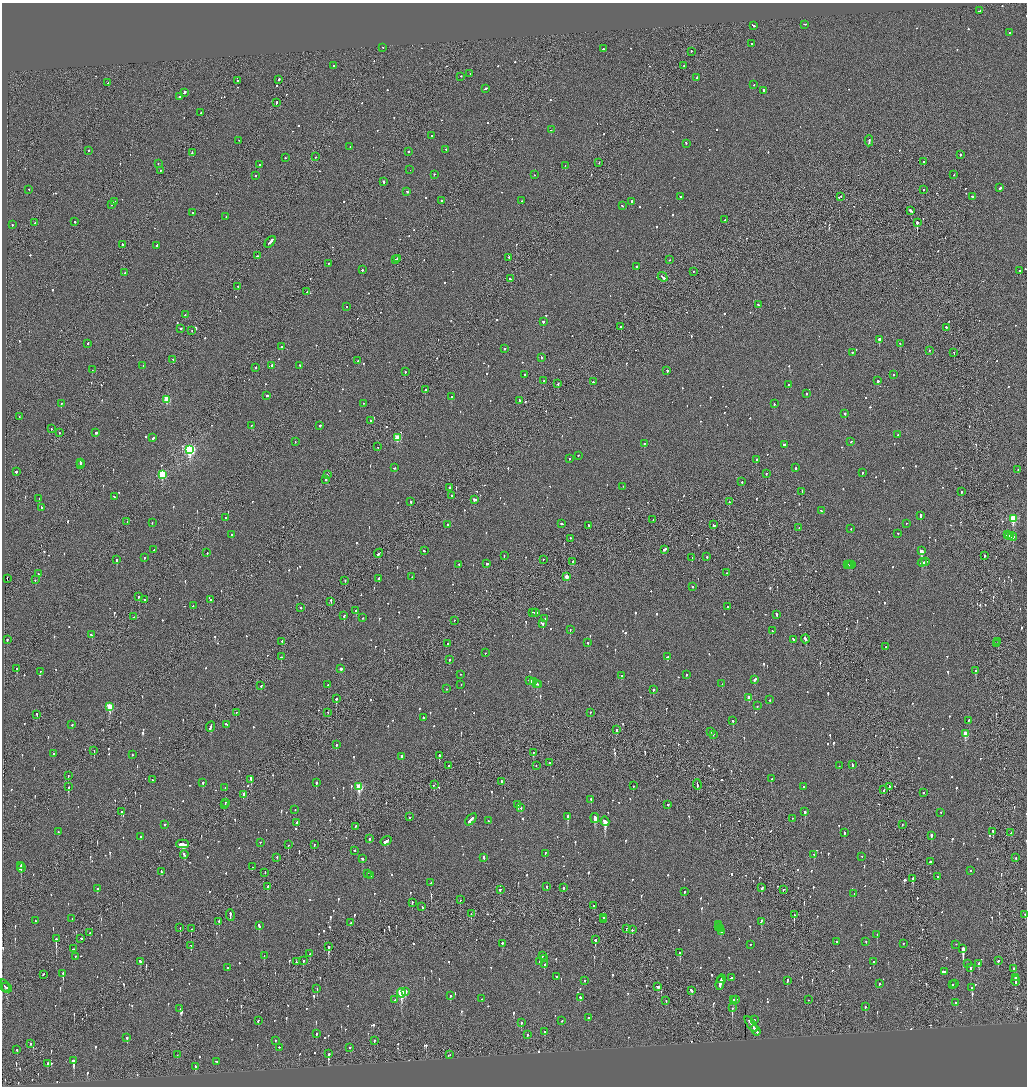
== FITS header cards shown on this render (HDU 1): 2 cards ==
NAXIS1  =                 2050
NAXIS2  =                 2168

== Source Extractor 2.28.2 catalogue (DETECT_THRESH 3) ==
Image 2050 x 2168 px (HDU 1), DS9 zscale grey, zoomed out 1/2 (1 PNG px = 2 x 2 image px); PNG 1029 x 1088 px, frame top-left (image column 2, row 2168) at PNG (2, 3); each listed source drawn as its Kron ellipse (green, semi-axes under 4 px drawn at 4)
Background -0.087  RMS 0.076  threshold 0.229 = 3 sigma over >= 5 px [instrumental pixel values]
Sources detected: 1218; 47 cannot appear on this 1/2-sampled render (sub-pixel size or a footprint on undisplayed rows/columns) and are neither listed nor drawn; of the other 1171, the 500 brightest by FLUX_AUTO listed and drawn (671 fainter detections omitted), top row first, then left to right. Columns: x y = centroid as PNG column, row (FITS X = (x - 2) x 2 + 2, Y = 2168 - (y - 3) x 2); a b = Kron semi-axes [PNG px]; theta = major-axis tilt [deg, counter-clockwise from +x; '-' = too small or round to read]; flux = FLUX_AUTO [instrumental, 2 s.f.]
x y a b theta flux
979 11 3 2 - 120
805 25 3 2 - 98
753 26 3 2 - 88
1009 33 2 1 - 69
751 44 2 2 - 120
383 48 2 1 - 53
603 49 2 2 - 95
691 52 2 2 - 110
333 66 2 2 - 61
684 66 2 2 - 54
470 74 2 1 - 54
461 77 2 2 - 53
697 78 2 2 - 83
279 80 2 2 - 150
237 81 2 2 - 130
108 83 2 2 - 51
754 85 2 2 - 53
485 89 4 2 - 210
764 91 3 2 - 200
184 93 3 2 - 230
180 97 2 2 - 210
276 103 3 1 - 120
201 113 2 1 - 88
551 130 2 1 - 120
432 136 2 2 - 53
239 141 2 2 - 55
869 141 5 2 - 230
686 144 2 2 - 70
350 147 2 2 - 85
446 150 2 2 - 69
88 151 2 2 - 130
409 152 2 2 - 73
192 153 3 2 - 100
960 155 2 2 - 240
315 157 2 2 - 61
285 158 2 2 - 51
924 162 2 2 - 53
599 163 2 1 - 130
158 164 2 2 - 91
260 165 2 1 - 52
565 166 2 2 - 61
410 170 2 1 - 84
161 171 2 2 - 56
434 175 2 2 - 78
534 175 2 2 - 56
954 175 2 2 - 58
255 176 2 2 - 130
383 182 2 2 - 87
1000 188 3 2 - 61
29 190 2 2 - 63
923 190 2 1 - 100
407 192 3 2 - 78
680 197 3 2 - 62
841 197 2 2 - 57
972 197 3 2 - 170
441 201 2 2 - 120
522 201 2 2 - 78
114 202 2 2 - 340
632 202 4 2 - 140
111 205 2 2 - 220
622 206 2 2 - 57
911 211 3 2 - 240
192 213 2 2 - 190
226 217 2 2 - 65
725 220 2 1 - 75
75 222 2 2 - 190
35 223 2 2 - 110
917 223 2 2 - 2600
12 225 2 2 - 120
270 242 7 2 50 400
122 245 2 2 - 130
156 246 3 2 - 110
257 256 2 2 - 110
509 258 2 1 - 75
397 259 2 1 - 67
395 260 2 2 - 63
670 260 2 2 - 56
328 264 2 2 - 170
636 267 3 2 - 100
362 270 2 2 - 69
1020 271 2 2 - 57
694 272 2 1 - 87
124 273 2 2 - 74
663 277 5 2 - 210
510 279 3 2 - 180
238 287 2 1 - 58
307 292 2 2 - 100
758 305 2 2 - 81
347 307 2 2 - 51
185 315 2 2 - 59
543 322 2 2 - 330
621 327 2 2 - 130
946 328 2 2 - 160
181 329 2 2 - 130
192 331 2 1 - 50
879 340 2 2 - 600
88 344 2 2 - 180
900 344 2 2 - 67
282 347 2 2 - 160
504 349 2 2 - 190
930 351 2 2 - 51
852 353 2 2 - 170
954 353 2 1 - 55
541 358 3 2 - 95
173 360 2 2 - 83
358 361 2 2 - 64
143 366 2 2 - 55
272 366 2 2 - 130
300 366 2 2 - 54
255 368 2 2 - 78
92 370 2 1 - 85
667 371 2 2 - 94
405 372 2 2 - 58
524 375 2 2 - 53
893 375 2 2 - 100
543 381 2 2 - 52
878 381 2 2 - 130
593 382 2 2 - 76
558 384 2 2 - 110
788 385 2 2 - 87
425 390 2 2 - 360
806 394 2 2 - 110
267 396 2 2 - 310
451 397 2 1 - 110
167 400 3 3 - 580
520 401 2 2 - 100
61 404 2 2 - 92
363 404 2 2 - 55
774 404 2 2 - 53
845 414 2 2 - 230
19 417 2 1 - 80
370 421 2 2 - 61
251 426 2 2 - 59
320 426 2 2 - 170
51 429 2 2 - 52
59 433 2 2 - 74
95 433 3 2 - 270
898 435 2 2 - 89
153 438 3 2 - 410
397 438 3 3 - 480
295 442 2 2 - 67
851 442 3 2 - 75
644 444 2 2 - 110
784 445 3 2 - 1200
377 447 2 1 - 100
190 450 4 3 - 2900
578 456 2 2 - 60
569 459 2 2 - 85
756 460 2 2 - 84
80 463 3 2 - 160
80 465 3 2 - 160
394 468 2 2 - 84
796 468 2 2 - 120
1018 470 2 2 - 97
16 472 2 2 - 230
862 473 2 2 - 83
766 474 2 2 - 120
162 475 4 3 - 1200
327 475 2 1 - 170
326 480 2 2 - 140
742 482 2 2 - 63
623 487 2 2 - 100
450 488 2 1 - 56
802 492 4 2 - 160
961 492 2 2 - 81
452 496 2 2 - 76
115 497 4 2 - 140
39 499 2 2 - 54
474 500 3 2 - 190
410 502 2 2 - 140
729 502 2 2 - 150
41 508 3 2 - 110
821 511 2 2 - 54
921 516 4 2 - 240
225 518 2 2 - 63
1013 519 4 3 - 900
653 520 2 1 - 51
127 522 2 1 - 50
152 523 2 2 - 100
561 524 2 2 - 120
906 524 2 1 - 76
447 525 2 2 - 95
714 525 4 2 - 130
588 526 2 2 - 100
799 528 2 2 - 51
851 529 2 2 - 55
898 534 2 2 - 70
232 535 2 2 - 59
1007 535 2 2 - 220
1009 536 2 1 - 89
1013 537 4 2 - 230
571 538 2 2 - 140
154 550 3 2 - 52
664 550 3 2 - 150
424 551 3 2 - 140
921 551 4 2 - 660
207 553 2 2 - 58
379 554 5 2 - 200
504 556 2 2 - 73
984 556 2 2 - 67
707 557 2 2 - 200
145 558 2 2 - 110
692 558 2 1 - 85
117 560 2 2 - 250
543 560 2 2 - 62
573 562 2 2 - 59
925 562 3 2 - 140
922 563 4 2 - 190
487 564 3 2 - 100
459 565 2 2 - 58
848 565 2 1 - 87
850 565 2 2 - 79
852 565 3 2 - 130
727 573 2 2 - 100
38 574 2 2 - 63
412 577 2 2 - 71
566 577 3 2 - 180
7 579 2 1 - 210
379 579 3 2 - 120
35 580 2 2 - 50
345 581 2 1 - 63
692 587 2 1 - 55
139 597 2 1 - 240
145 600 2 1 - 88
211 600 2 2 - 110
331 602 3 1 - 180
193 606 2 2 - 52
727 607 2 2 - 140
301 608 2 2 - 110
356 611 4 2 - 180
533 613 4 1 - 130
536 613 2 2 - 87
777 615 3 2 - 120
344 616 3 2 - 91
134 617 2 2 - 60
362 618 2 2 - 58
545 619 2 2 - 85
454 621 2 2 - 52
543 624 2 2 - 450
570 630 2 2 - 80
772 631 2 2 - 110
92 635 2 2 - 130
805 639 4 2 - 190
7 640 2 2 - 130
793 640 3 2 - 110
282 642 2 2 - 120
998 642 2 2 - 80
588 643 2 2 - 110
447 644 2 2 - 61
997 644 2 1 - 60
886 647 2 1 - 59
485 653 2 1 - 61
281 657 3 2 - 130
667 657 3 2 - 100
449 660 2 2 - 64
17 669 3 2 - 97
341 669 3 2 - 71
976 671 2 2 - 150
40 672 2 2 - 84
461 675 2 2 - 69
686 675 2 2 - 69
621 676 2 2 - 53
755 680 4 2 - 130
529 681 3 2 - 110
533 682 4 2 - 210
536 684 3 2 - 370
722 684 2 2 - 64
328 685 2 2 - 64
461 685 2 1 - 55
539 685 2 2 - 130
261 686 2 2 - 69
446 689 2 2 - 57
653 690 2 2 - 99
749 698 3 2 - 170
336 699 2 2 - 220
769 700 2 2 - 52
757 706 2 2 - 50
110 707 4 3 - 550
236 713 2 2 - 63
328 713 2 1 - 57
590 713 2 2 - 56
37 715 3 1 - 140
423 718 2 2 - 77
733 721 2 2 - 120
969 721 2 2 - 79
72 725 2 2 - 57
226 725 3 2 - 93
211 727 5 2 - 220
616 730 3 2 - 110
710 732 2 2 - 55
966 734 3 3 - 330
713 735 2 1 - 50
336 745 3 2 - 110
94 751 2 1 - 53
533 753 2 2 - 88
54 754 2 2 - 140
132 755 2 2 - 69
439 756 3 2 - 460
402 757 2 2 - 970
550 763 2 2 - 76
852 765 3 2 - 120
448 766 3 2 - 93
536 766 2 2 - 61
839 766 2 2 - 55
68 776 3 1 - 110
771 779 2 2 - 61
152 780 2 1 - 97
251 780 4 1 - 220
501 782 2 2 - 99
203 783 2 2 - 88
316 783 3 2 - 170
434 785 2 2 - 150
697 785 5 1 - 160
633 786 2 2 - 76
68 787 3 2 - 140
359 787 4 3 - 740
803 787 2 2 - 50
889 787 3 2 - 100
225 788 2 2 - 51
884 790 3 1 - 100
923 793 2 2 - 68
244 795 3 2 - 92
591 800 3 2 - 100
225 803 2 2 - 110
224 805 4 1 - 180
518 805 2 2 - 100
668 805 2 2 - 110
521 808 2 2 - 59
295 810 2 1 - 80
121 812 2 2 - 110
805 812 3 2 - 200
941 813 2 2 - 50
409 817 2 2 - 64
567 817 3 2 - 350
595 819 5 3 - 350
792 819 2 2 - 52
471 820 7 2 47 210
488 821 2 2 - 55
605 822 5 3 - 1100
297 823 2 2 - 130
165 825 2 2 - 96
902 825 2 1 - 94
356 827 2 2 - 73
58 832 2 2 - 51
993 832 4 2 - 120
844 833 3 2 - 76
1011 833 2 2 - 420
931 836 3 2 - 160
140 837 2 2 - 96
369 839 2 2 - 130
386 841 6 2 31 170
260 843 2 2 - 63
182 844 6 2 1 320
288 845 2 1 - 82
314 845 2 2 - 71
355 851 2 2 - 82
545 854 2 2 - 94
184 855 4 2 - 82
814 855 3 2 - 57
862 857 2 2 - 51
277 858 2 2 - 81
484 858 4 2 - 300
1016 858 2 1 - 62
362 859 3 2 - 93
930 862 3 2 - 230
21 866 3 2 - 230
253 867 2 2 - 64
21 868 4 3 - 370
970 871 2 2 - 120
162 872 2 2 - 130
265 873 3 1 - 53
367 874 2 1 - 57
371 876 2 2 - 68
938 877 2 2 - 67
912 879 3 2 - 240
431 883 2 2 - 61
268 887 2 2 - 260
547 887 2 2 - 170
563 888 2 2 - 160
762 888 3 2 - 100
97 889 3 2 - 90
500 890 3 2 - 73
783 890 2 1 - 70
684 892 2 2 - 89
854 894 2 2 - 51
460 900 2 1 - 77
412 903 2 2 - 94
594 906 2 2 - 73
422 907 3 1 - 330
471 914 2 1 - 52
794 915 3 2 - 220
1025 915 2 2 - 130
230 916 6 2 -85 340
604 918 2 2 - 430
72 919 2 2 - 70
604 920 2 2 - 290
35 921 2 2 - 50
219 921 3 2 - 150
761 922 4 2 - 120
351 923 2 2 - 56
718 925 2 2 - 160
259 926 3 2 - 120
719 927 2 2 - 130
180 928 3 2 - 76
192 929 3 2 - 140
626 929 3 2 - 70
720 929 2 2 - 190
632 930 2 1 - 220
721 932 3 2 - 100
90 933 2 2 - 110
877 935 2 1 - 88
56 939 3 2 - 520
81 939 3 2 - 250
595 940 3 2 - 160
837 942 2 2 - 54
866 942 2 2 - 52
502 944 2 2 - 220
903 944 2 2 - 75
750 945 2 2 - 56
956 945 2 2 - 50
191 946 3 2 - 65
328 947 3 2 - 430
73 949 3 2 - 120
963 949 4 2 - 4500
680 953 3 2 - 140
310 954 3 2 - 69
264 956 2 2 - 50
542 956 3 2 - 51
75 957 2 2 - 58
544 959 2 2 - 74
303 961 2 2 - 72
998 961 2 2 - 340
140 962 3 2 - 80
296 962 2 2 - 57
539 962 2 2 - 60
873 962 2 2 - 87
967 964 2 2 - 95
979 964 4 2 - 540
544 965 3 2 - 61
228 968 2 2 - 85
971 968 3 2 - 180
1014 969 2 2 - 80
944 972 3 2 - 140
63 974 3 2 - 230
43 975 2 2 - 110
557 977 2 2 - 51
732 978 3 2 - 72
1015 978 3 2 - 140
721 979 4 2 - 210
585 981 2 2 - 60
787 981 3 2 - 100
1016 981 5 1 - 180
720 983 7 2 79 310
879 984 2 2 - 240
955 984 2 2 - 90
952 985 2 2 - 80
5 986 7 2 -71 100
658 987 4 2 - 380
7 988 5 2 - 180
972 988 3 2 - 110
317 989 3 1 - 78
691 991 3 2 - 110
405 992 3 2 - 75
401 993 4 3 - 1100
450 996 2 2 - 100
580 998 2 2 - 290
482 999 2 1 - 66
395 1000 2 2 - 50
733 1000 2 2 - 72
735 1000 3 3 - 130
808 1000 2 2 - 59
666 1001 2 1 - 64
956 1003 3 2 - 50
865 1007 2 2 - 81
732 1008 3 2 - 360
180 1009 2 2 - 72
588 1018 2 2 - 250
754 1020 2 2 - 96
258 1021 3 2 - 69
562 1021 2 2 - 230
521 1023 2 2 - 97
751 1024 9 2 -54 540
755 1030 6 2 -53 290
545 1032 2 2 - 76
317 1034 3 2 - 120
527 1035 2 2 - 51
127 1038 3 2 - 120
275 1041 2 2 - 80
374 1041 2 2 - 81
31 1044 2 2 - 60
279 1048 2 2 - 55
350 1048 2 2 - 150
17 1050 3 2 - 110
328 1054 4 2 - 220
177 1055 2 1 - 50
449 1055 3 2 - 66
73 1061 3 2 - 620
217 1062 3 2 - 99
48 1064 3 2 - 55
195 1067 3 2 - 68
At the frame edge (FLAGS 8, measured only in part): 1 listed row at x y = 1025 915
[671 fainter detections neither listed nor drawn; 47 sub-pixel or undisplayed-footprint detections neither listed nor drawn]